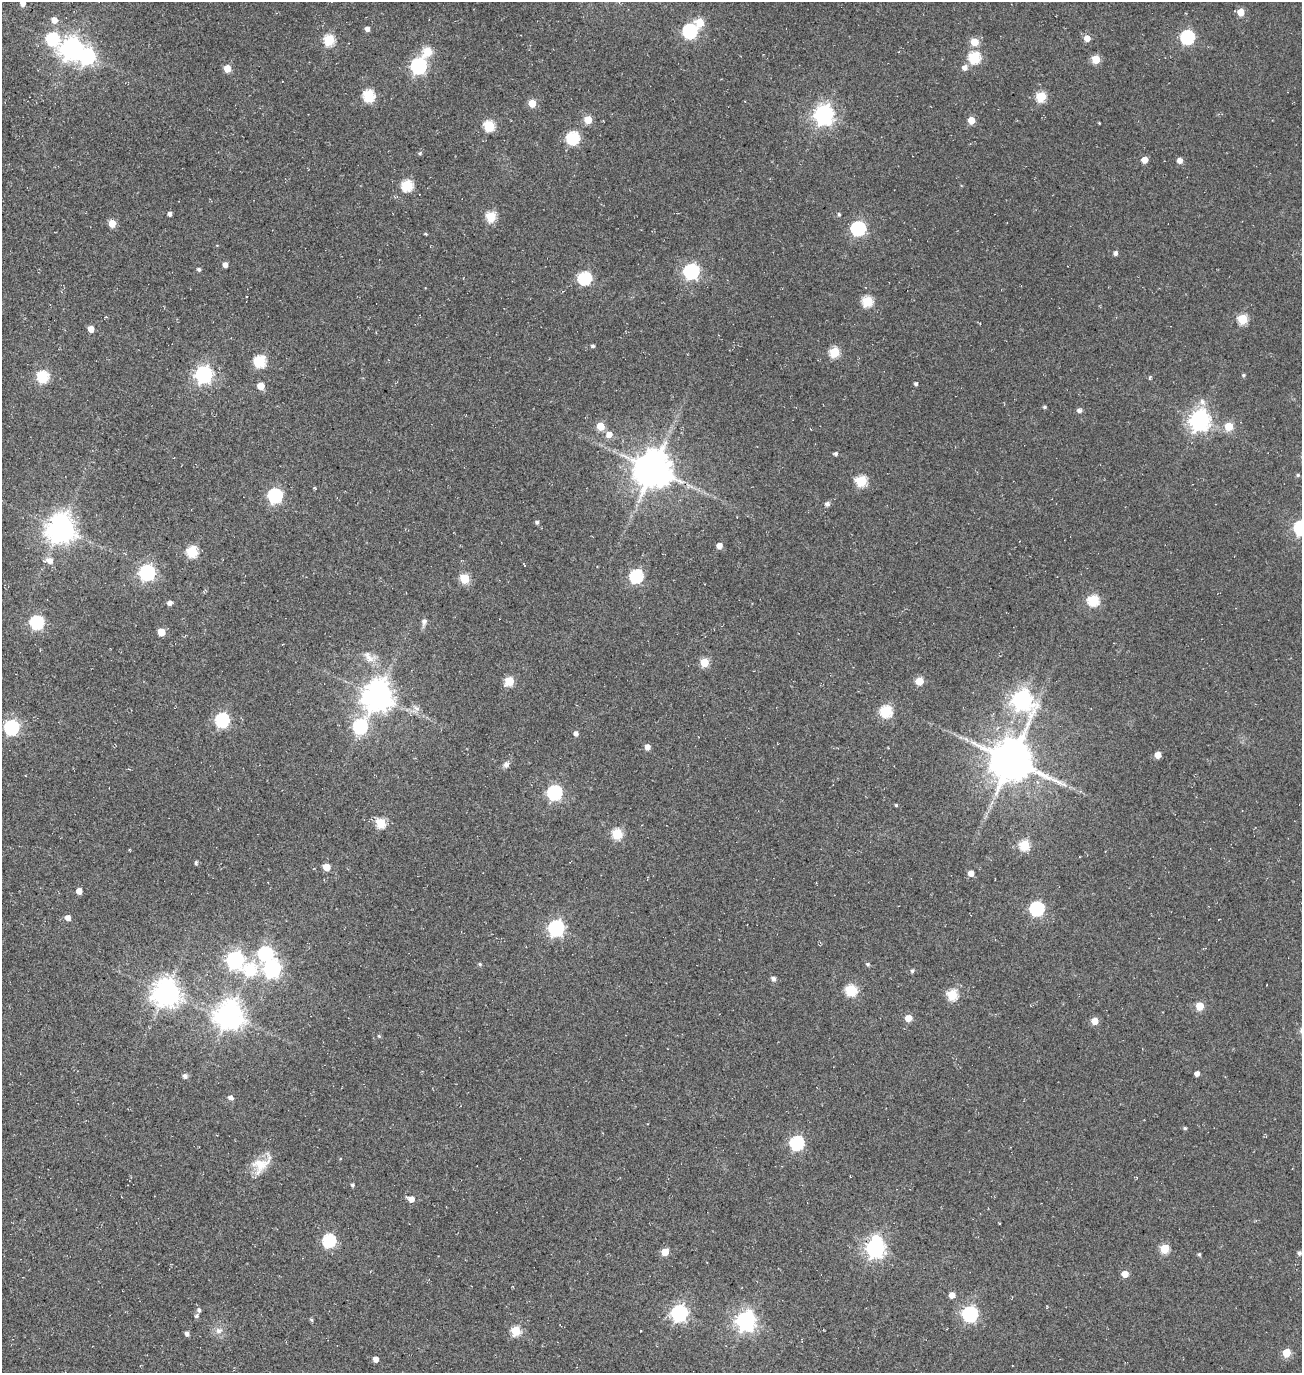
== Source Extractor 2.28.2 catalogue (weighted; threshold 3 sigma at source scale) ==
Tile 11 of 4 x 4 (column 3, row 3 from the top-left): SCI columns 3082-4381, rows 1616-2986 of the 5922 x 5903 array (HDU 1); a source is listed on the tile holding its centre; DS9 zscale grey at full resolution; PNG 1304 x 1375 px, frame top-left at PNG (2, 2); no overlay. Shown black and unused: <1% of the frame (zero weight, under 3 of 5 exposures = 11% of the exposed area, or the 3 px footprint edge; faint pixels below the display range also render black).
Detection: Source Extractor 2.28.2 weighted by HDU 2 'WHT'; one run over the whole footprint, this tile lists its part. Background 0.0558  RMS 0.026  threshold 0.117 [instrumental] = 3 sigma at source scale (4.5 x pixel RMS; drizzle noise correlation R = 1.50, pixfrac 1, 0.05/0.05 arcsec/px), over >= 5 px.
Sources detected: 155; all 155 listed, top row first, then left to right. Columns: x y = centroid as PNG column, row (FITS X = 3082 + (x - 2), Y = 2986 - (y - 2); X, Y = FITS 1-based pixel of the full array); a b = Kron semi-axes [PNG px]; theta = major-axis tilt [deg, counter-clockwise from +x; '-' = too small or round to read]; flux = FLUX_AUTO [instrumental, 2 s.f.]
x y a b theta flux
23 3 5 5 - 17
1241 12 5 5 - 40
54 20 6 5 - 21
700 23 6 5 - 71
367 29 4 4 - 12
690 31 6 6 - 460
1187 37 6 6 - 380
1087 38 5 5 - 26
52 39 7 6 - 270
329 40 5 5 - 170
974 42 5 5 - 53
71 48 8 7 - 1800
428 52 6 5 - 86
87 56 7 7 - 590
974 57 6 6 - 220
1096 59 5 5 - 69
418 66 7 6 - 590
965 68 6 6 - 12
227 69 5 5 - 48
369 96 6 6 - 220
1041 97 5 5 - 130
532 103 5 5 - 54
824 114 7 7 - 1300
588 120 5 5 - 53
971 120 5 5 - 42
1099 123 3 3 - 1.7
489 126 6 5 - 180
573 138 6 6 - 300
420 153 5 4 - 3.7
1144 160 5 5 - 30
1180 160 5 5 - 16
407 185 6 6 - 200
170 214 4 4 - 8.9
839 214 5 4 - 4
491 217 5 5 - 140
112 223 5 5 - 53
858 228 6 6 - 430
425 234 4 3 - 2.4
1116 253 5 4 - 8.1
225 265 5 4 - 14
199 269 5 4 - 4.8
691 271 7 6 - 600
584 278 6 6 - 330
867 301 6 5 - 150
1242 319 5 5 - 130
91 329 5 4 - 26
593 346 4 4 - 4.4
834 352 5 5 - 130
260 361 6 6 - 220
203 375 7 7 - 790
1243 375 5 4 - 3.6
43 377 6 6 - 230
1150 377 6 3 71 2.5
916 384 4 4 - 4.7
261 386 5 5 - 44
1202 402 9 7 -51 12
1045 407 4 4 - 4
1079 411 6 5 - 7.5
1199 420 8 7 - 1400
600 426 5 5 - 61
1229 426 5 5 - 63
609 434 6 6 - 23
836 454 4 4 - 5.3
653 469 10 10 - 7400
1298 475 5 4 - 3.7
861 481 6 5 - 170
314 488 4 3 - 2.2
275 495 6 6 - 420
827 504 6 5 - 7.1
537 522 4 4 - 5.4
60 528 9 8 - 3300
1301 528 7 6 - 570
719 546 5 5 - 18
192 552 6 6 - 190
49 561 10 7 -10 17
147 572 6 6 - 620
636 576 6 6 - 330
465 579 5 5 - 110
1093 600 6 6 - 190
169 603 5 5 - 8.8
36 622 6 6 - 360
424 622 11 7 74 9.1
161 632 5 5 - 57
369 657 20 12 -36 27
704 662 5 5 - 77
509 681 5 5 - 97
919 681 5 5 - 62
377 696 9 9 - 4000
1022 700 9 8 - 1400
416 708 10 6 -37 9.6
886 711 6 6 - 210
222 720 6 6 - 400
360 726 7 6 - 440
11 727 6 6 - 450
576 733 4 4 - 11
966 739 8 5 -45 6.4
647 747 5 5 - 16
1158 755 5 5 - 25
1011 760 12 11 - 10000
506 764 8 7 - 9.4
554 793 6 6 - 450
896 805 3 3 - 2.9
381 823 6 5 - 120
617 834 5 5 - 150
1024 845 6 5 - 140
196 863 5 4 - 4.2
326 867 5 5 - 49
971 873 5 4 - 22
79 891 5 4 - 18
1037 909 6 6 - 420
68 918 5 5 - 14
556 928 7 6 - 660
265 953 7 6 - 440
235 960 7 7 - 870
480 964 5 4 - 3.1
868 964 5 5 - 4.5
272 969 7 7 - 780
250 970 7 7 - 180
912 971 5 4 - 5
773 979 5 5 - 8.3
851 990 6 5 - 190
166 993 8 8 - 2900
952 995 6 5 - 150
1199 1006 5 5 - 61
229 1015 9 8 - 3100
908 1018 5 5 - 33
1095 1021 5 5 - 37
379 1036 4 4 - 2.8
1197 1074 4 4 - 11
185 1076 5 5 - 9.1
231 1097 6 5 - 9.9
1185 1128 4 4 - 3.7
797 1143 6 6 - 360
261 1164 29 17 43 51
352 1185 4 4 - 4.6
411 1199 8 5 -26 19
329 1240 6 6 - 310
875 1248 9 7 85 1200
1164 1248 5 5 - 98
665 1252 5 5 - 43
1299 1253 5 4 - 6.3
1199 1254 4 4 - 3.6
1125 1274 5 5 - 31
952 1295 5 5 - 20
199 1310 5 4 - 6.3
679 1313 7 6 - 730
970 1314 7 6 - 540
196 1316 5 5 - 5.7
311 1320 5 4 - 3.3
745 1321 7 7 - 1300
219 1330 10 8 22 14
516 1331 5 5 - 120
187 1334 5 4 - 9.1
1286 1353 5 5 - 63
376 1359 4 4 - 16
Isophote crosses this tile's border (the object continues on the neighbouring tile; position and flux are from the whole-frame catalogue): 2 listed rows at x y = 23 3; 1301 528